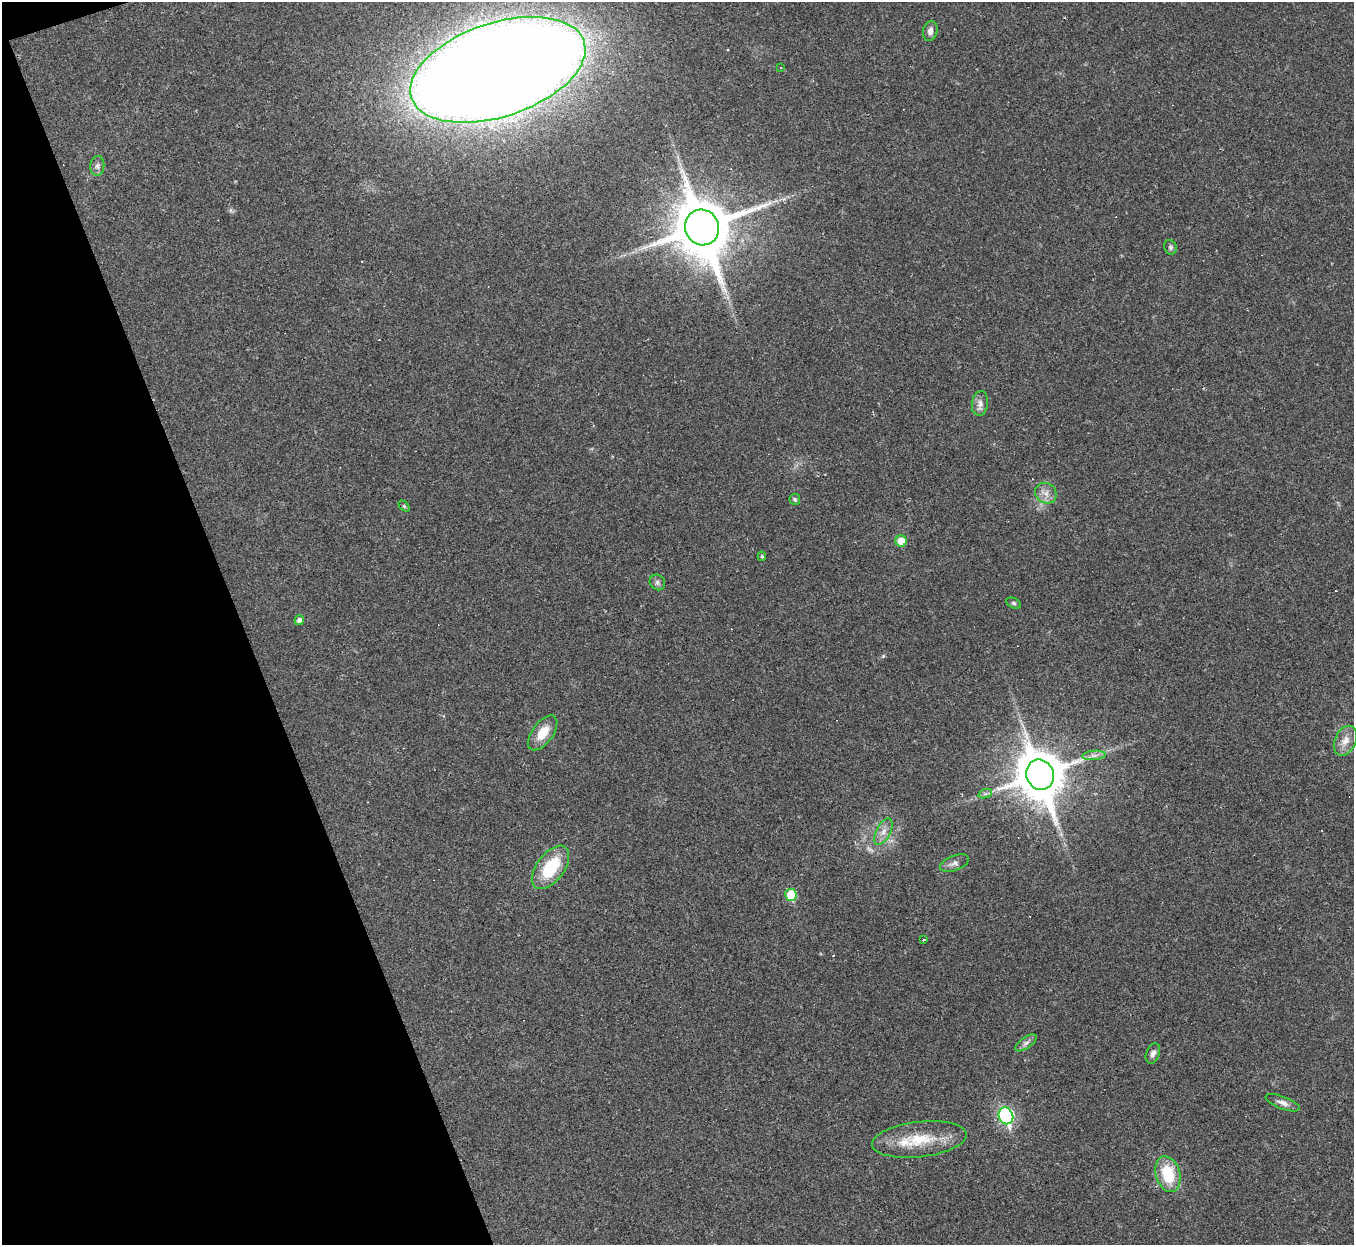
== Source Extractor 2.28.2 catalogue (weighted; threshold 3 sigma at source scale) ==
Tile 5 of 4 x 4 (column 1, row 2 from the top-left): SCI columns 1-1352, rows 2759-4001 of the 5407 x 5390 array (HDU 1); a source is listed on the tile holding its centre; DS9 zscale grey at full resolution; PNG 1356 x 1247 px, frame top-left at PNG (2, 2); each listed source drawn as its Kron ellipse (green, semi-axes under 4 px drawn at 4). Shown black and unused: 18% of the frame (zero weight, under 2 of 3 exposures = <1% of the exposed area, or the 3 px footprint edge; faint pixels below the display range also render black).
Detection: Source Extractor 2.28.2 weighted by HDU 2 'WHT'; one run over the whole footprint, this tile lists its part. Background 0.0571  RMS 0.0059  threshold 0.0264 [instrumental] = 3 sigma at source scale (4.5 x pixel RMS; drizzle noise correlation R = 1.50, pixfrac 1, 0.05/0.05 arcsec/px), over >= 5 px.
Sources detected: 44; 13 cosmic-ray / hot-pixel residue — neither listed nor drawn; the other 31 listed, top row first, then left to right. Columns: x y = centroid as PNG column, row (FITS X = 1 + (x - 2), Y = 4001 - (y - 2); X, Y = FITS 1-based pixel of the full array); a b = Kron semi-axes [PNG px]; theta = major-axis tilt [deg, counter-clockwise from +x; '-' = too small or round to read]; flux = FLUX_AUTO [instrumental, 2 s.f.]
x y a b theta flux
930 31 10 7 76 2.9
781 67 3 2 - 0.42
498 70 91 47 18 2400
97 166 10 7 84 2.2
702 227 18 17 - 4100
1170 247 7 6 - 1.3
980 403 12 8 83 3.2
1046 493 11 9 -38 4.3
795 499 5 5 - 0.99
404 506 6 4 -45 0.78
901 541 5 5 - 8.8
762 556 5 4 - 0.82
657 582 8 7 - 1.8
1014 603 7 5 -27 1.1
299 620 5 4 - 2.4
543 733 20 10 54 10
1345 741 16 10 64 6
1094 755 12 4 5 2.6
1040 775 15 13 -68 2700
985 794 7 4 18 1.4
883 831 14 7 63 4.2
954 863 15 7 21 2.9
551 867 25 13 53 27
791 895 6 5 - 21
923 940 3 3 - 120
1026 1043 12 5 35 2.4
1153 1053 10 6 68 2.4
1283 1103 18 6 -21 3.2
1006 1116 8 7 - 100
919 1139 47 17 7 24
1168 1174 18 12 -74 22